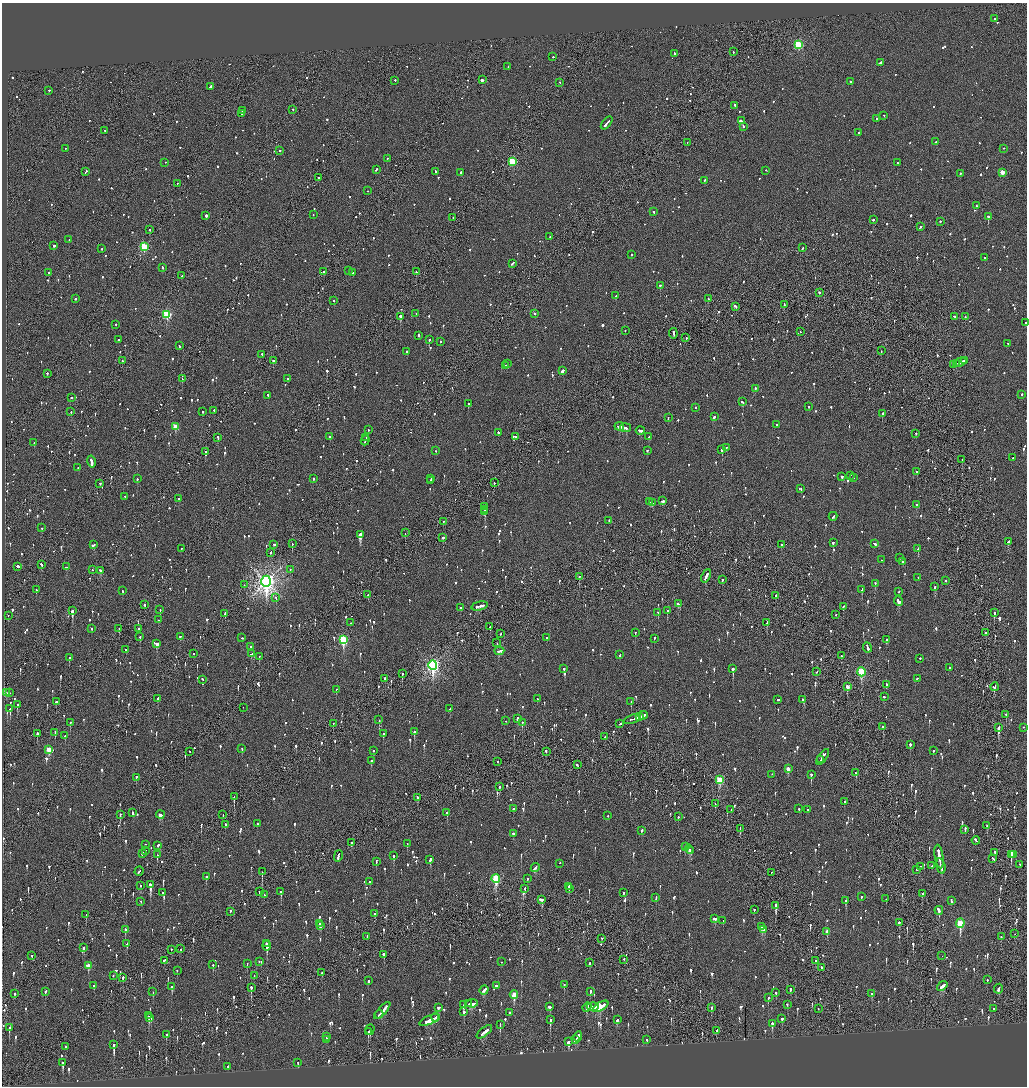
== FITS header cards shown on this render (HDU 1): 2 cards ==
NAXIS1  =                 2050
NAXIS2  =                 2168

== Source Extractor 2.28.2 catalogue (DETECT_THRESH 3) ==
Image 2050 x 2168 px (HDU 1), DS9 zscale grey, zoomed out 1/2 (1 PNG px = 2 x 2 image px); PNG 1029 x 1088 px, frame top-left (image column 2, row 2168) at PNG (2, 3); each listed source drawn as its Kron ellipse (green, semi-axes under 4 px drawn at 4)
Background -0.0824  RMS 0.067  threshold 0.2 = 3 sigma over >= 5 px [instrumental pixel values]
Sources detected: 1764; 57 cannot appear on this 1/2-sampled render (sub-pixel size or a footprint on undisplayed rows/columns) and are neither listed nor drawn; of the other 1707, the 500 brightest by FLUX_AUTO listed and drawn (1207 fainter detections omitted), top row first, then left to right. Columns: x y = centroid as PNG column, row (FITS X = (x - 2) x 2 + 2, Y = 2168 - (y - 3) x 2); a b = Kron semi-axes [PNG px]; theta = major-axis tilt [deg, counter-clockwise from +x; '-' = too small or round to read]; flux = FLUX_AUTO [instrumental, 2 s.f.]
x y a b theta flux
994 19 2 2 - 96
798 45 3 3 - 1200
733 52 2 1 - 65
674 54 2 2 - 120
553 57 2 2 - 69
880 63 3 2 - 160
508 67 2 2 - 74
482 80 2 2 - 4100
395 81 2 2 - 120
850 82 2 2 - 89
560 83 2 2 - 66
211 87 2 2 - 490
49 91 2 1 - 240
735 106 3 2 - 77
293 110 2 1 - 190
242 111 2 2 - 160
242 114 2 2 - 77
884 116 2 1 - 74
877 119 2 2 - 250
741 121 3 2 - 580
607 123 7 2 51 260
743 127 2 2 - 66
104 131 2 2 - 73
859 133 2 1 - 77
935 142 3 2 - 63
687 143 2 1 - 64
65 149 2 1 - 110
1003 149 2 1 - 150
280 151 2 2 - 320
387 159 2 2 - 160
165 162 2 1 - 66
512 162 3 3 - 620
897 163 2 2 - 100
376 170 3 2 - 110
765 171 2 2 - 65
86 172 3 2 - 69
436 172 3 2 - 250
461 173 2 2 - 200
1002 173 3 3 - 230
960 174 2 2 - 77
318 178 2 1 - 100
704 181 3 2 - 120
177 184 2 2 - 63
367 191 2 2 - 83
976 206 2 2 - 80
654 212 2 2 - 82
313 215 2 2 - 130
206 216 2 2 - 420
988 217 2 2 - 880
453 218 2 1 - 73
873 220 2 2 - 270
940 222 2 2 - 97
920 227 3 2 - 110
150 230 2 1 - 360
550 237 2 2 - 67
69 240 2 2 - 120
53 246 2 2 - 390
144 247 3 3 - 860
802 248 2 2 - 68
102 249 2 2 - 140
631 255 2 2 - 77
985 258 2 1 - 72
513 264 4 2 - 130
162 268 2 2 - 210
349 271 2 2 - 110
324 272 2 1 - 64
416 272 2 2 - 120
49 273 2 2 - 90
352 273 2 2 - 64
182 276 3 1 - 110
660 286 2 2 - 200
819 293 2 2 - 150
616 296 3 2 - 120
75 299 2 2 - 100
708 299 3 2 - 140
334 301 2 2 - 67
784 305 2 1 - 95
735 307 3 2 - 110
416 314 2 2 - 110
535 314 2 2 - 72
167 315 3 3 - 1200
400 317 2 2 - 2400
955 317 3 2 - 99
965 317 2 2 - 99
1025 323 2 2 - 130
116 325 2 2 - 65
625 331 2 2 - 120
800 332 2 2 - 71
673 334 5 2 - 250
419 336 3 2 - 93
686 338 2 2 - 76
118 340 2 2 - 170
429 340 2 2 - 230
440 342 2 2 - 220
1008 344 2 2 - 72
179 346 2 2 - 97
881 351 2 2 - 72
407 352 2 2 - 96
262 355 2 1 - 90
122 361 2 1 - 110
273 361 2 2 - 280
965 361 3 2 - 95
960 362 6 2 19 430
507 364 2 2 - 69
956 364 2 1 - 160
953 365 3 2 - 240
506 366 3 2 - 120
562 371 3 2 - 260
47 374 2 2 - 170
182 379 2 1 - 190
287 379 2 2 - 830
755 389 3 2 - 83
1022 395 2 2 - 93
268 396 2 2 - 73
71 398 2 1 - 180
743 402 2 2 - 200
468 404 2 2 - 390
808 407 2 2 - 70
695 408 2 2 - 64
214 411 2 1 - 94
71 412 2 2 - 240
203 412 2 2 - 210
882 414 2 2 - 110
714 417 3 2 - 95
668 418 2 2 - 130
777 425 2 2 - 78
175 427 3 3 - 310
619 427 5 2 - 250
625 428 5 2 - 350
368 430 2 2 - 120
640 431 4 2 - 190
498 433 2 2 - 130
916 434 2 2 - 77
330 437 2 2 - 83
516 437 2 2 - 67
649 437 3 2 - 90
218 438 2 2 - 380
366 438 3 1 - 160
365 441 5 2 - 290
34 443 2 1 - 79
727 448 2 2 - 86
722 450 3 2 - 450
436 451 2 2 - 71
647 451 2 2 - 110
205 452 2 2 - 120
1013 458 3 2 - 89
962 460 2 2 - 95
91 462 6 2 -77 270
78 468 2 2 - 79
917 472 2 2 - 81
850 476 2 2 - 110
842 477 3 2 - 110
853 478 2 2 - 130
137 479 2 2 - 160
313 479 2 2 - 90
430 479 3 1 - 81
430 481 2 2 - 94
494 483 2 2 - 100
100 484 2 2 - 190
800 489 3 2 - 69
125 497 2 2 - 110
179 499 2 2 - 99
662 501 3 2 - 140
649 502 3 2 - 71
653 503 2 1 - 150
916 505 2 2 - 150
485 507 3 2 - 1500
485 510 3 2 - 1100
485 512 3 2 - 1300
833 517 4 2 - 270
609 521 2 2 - 140
443 522 2 1 - 72
42 528 2 2 - 69
405 533 2 1 - 150
360 535 2 2 - 6400
443 538 2 2 - 220
1009 542 4 2 - 160
833 543 2 2 - 190
292 544 2 1 - 150
875 544 3 2 - 130
93 545 3 2 - 100
274 545 3 2 - 100
781 545 2 2 - 73
181 549 2 1 - 91
918 549 3 2 - 320
270 553 2 2 - 92
899 558 2 2 - 74
881 560 2 2 - 72
903 562 2 2 - 210
41 565 2 2 - 87
18 567 3 2 - 240
66 567 3 2 - 83
92 570 2 1 - 72
290 570 2 2 - 64
100 571 3 2 - 120
706 576 7 2 67 320
579 577 2 2 - 120
918 578 2 2 - 88
722 580 2 2 - 270
946 581 2 2 - 95
266 582 6 4 90 9100
875 584 2 2 - 88
244 585 2 1 - 97
935 587 2 2 - 330
36 590 2 2 - 64
862 590 3 2 - 190
122 591 2 2 - 110
899 592 2 2 - 67
368 595 2 2 - 66
775 596 2 2 - 240
276 598 2 1 - 220
898 601 5 2 - 330
679 604 3 2 - 250
145 605 2 2 - 110
479 606 8 2 13 410
843 607 2 2 - 88
460 608 2 2 - 87
160 610 2 2 - 75
72 611 3 2 - 1100
667 611 2 2 - 130
658 613 2 1 - 170
994 613 2 2 - 240
225 614 3 1 - 120
836 615 2 2 - 74
8 616 2 1 - 66
158 620 2 2 - 64
351 623 2 1 - 88
767 623 3 2 - 150
490 627 3 1 - 82
91 629 2 2 - 71
119 629 2 2 - 140
138 629 2 2 - 83
635 633 2 2 - 88
985 633 2 2 - 120
501 634 2 1 - 69
140 637 3 2 - 86
180 637 2 2 - 99
242 638 2 2 - 74
547 638 2 2 - 69
654 639 2 2 - 93
343 640 4 3 - 1300
886 640 3 2 - 75
497 643 2 1 - 81
157 644 3 2 - 450
251 647 2 2 - 83
867 648 5 2 - 230
126 650 2 2 - 100
499 651 5 2 - 190
193 654 2 2 - 68
251 654 3 2 - 130
620 655 3 2 - 120
841 656 2 2 - 73
259 657 2 1 - 74
69 658 2 2 - 91
920 659 2 2 - 84
433 665 5 4 - 3900
949 668 2 2 - 470
564 669 2 2 - 400
733 669 3 2 - 590
817 672 2 1 - 74
861 672 4 3 - 950
402 674 2 2 - 270
385 679 3 2 - 74
917 679 2 2 - 69
202 680 2 2 - 140
887 685 2 2 - 110
847 687 3 2 - 140
994 687 4 2 - 140
336 690 2 2 - 360
6 693 3 2 - 200
9 693 2 2 - 77
884 697 2 2 - 110
158 699 2 2 - 250
537 699 2 2 - 140
778 700 2 2 - 250
803 700 3 2 - 68
56 702 2 2 - 360
631 702 2 2 - 99
17 705 2 2 - 140
243 708 2 1 - 67
10 709 2 2 - 610
450 709 3 2 - 150
1006 715 2 2 - 250
643 716 4 2 - 280
639 717 3 2 - 170
517 719 4 2 - 110
632 719 9 2 20 460
379 720 2 1 - 190
506 721 2 2 - 77
70 723 2 2 - 240
522 723 2 2 - 140
333 724 2 1 - 72
620 724 3 2 - 150
883 727 2 2 - 130
998 728 4 2 - 590
1023 728 2 1 - 69
414 732 3 2 - 210
55 733 3 2 - 180
37 734 3 2 - 600
383 734 2 2 - 90
65 736 2 2 - 99
605 737 3 2 - 110
910 745 2 2 - 370
242 749 2 2 - 65
49 750 3 3 - 340
374 751 2 2 - 110
933 751 2 2 - 88
190 752 2 2 - 70
546 752 3 2 - 77
823 757 9 2 54 680
821 760 4 1 - 220
371 761 2 2 - 73
497 762 2 2 - 68
577 765 3 2 - 120
788 769 3 2 - 150
856 773 3 2 - 130
772 775 2 2 - 74
811 775 3 2 - 430
136 778 3 2 - 130
719 780 4 3 - 770
499 787 2 2 - 95
234 797 2 1 - 300
417 798 3 2 - 110
844 802 2 2 - 82
715 804 2 2 - 100
513 809 2 2 - 67
799 809 2 2 - 83
731 810 2 2 - 190
808 810 3 2 - 86
133 813 3 1 - 150
447 813 2 2 - 340
120 815 2 2 - 140
160 815 4 2 - 220
223 815 2 2 - 82
608 816 2 1 - 120
678 817 2 2 - 69
257 824 2 2 - 100
225 825 3 2 - 160
987 826 2 1 - 250
740 829 3 1 - 81
965 830 4 2 - 170
642 831 3 2 - 75
514 834 3 2 - 110
976 841 4 2 - 210
351 843 3 2 - 72
407 844 3 2 - 70
145 845 2 2 - 68
158 846 3 2 - 130
686 847 3 2 - 81
689 849 4 2 - 210
145 851 2 1 - 67
691 851 3 2 - 88
995 853 4 1 - 140
142 854 3 2 - 330
157 855 2 1 - 120
1011 855 4 2 - 500
1013 855 2 2 - 120
338 856 6 2 75 230
394 856 3 2 - 200
939 857 12 2 -81 650
993 859 4 2 - 100
430 860 3 2 - 140
376 862 3 2 - 73
560 864 2 2 - 120
1020 865 3 2 - 130
932 866 2 2 - 69
941 866 8 2 -76 520
920 867 2 2 - 73
535 868 5 2 - 160
917 870 2 2 - 320
139 872 5 2 - 180
262 872 2 1 - 170
771 873 2 2 - 73
206 877 2 2 - 180
496 879 4 3 - 1100
528 879 2 2 - 81
370 882 2 2 - 85
150 885 4 2 - 1000
141 886 2 1 - 110
569 887 3 2 - 94
525 889 2 2 - 65
569 889 2 1 - 78
259 892 2 1 - 110
281 892 3 2 - 210
163 893 2 2 - 120
623 893 2 2 - 74
922 894 3 2 - 140
264 895 2 2 - 64
861 897 2 2 - 71
656 898 3 2 - 80
886 899 2 2 - 70
542 900 3 2 - 490
846 901 3 2 - 210
952 901 2 2 - 75
141 902 2 2 - 68
776 906 3 2 - 1100
754 910 2 2 - 180
939 911 4 2 - 290
230 912 3 1 - 230
375 914 3 2 - 150
86 915 2 2 - 180
715 919 3 3 - 93
723 921 2 2 - 69
899 923 2 2 - 97
319 924 2 2 - 71
960 924 4 3 - 1000
321 926 3 2 - 66
761 927 4 2 - 170
125 930 2 2 - 280
764 930 3 3 - 180
827 932 4 2 - 95
1015 934 2 1 - 95
367 937 2 2 - 79
1001 937 2 1 - 68
602 939 2 1 - 290
127 944 4 2 - 120
266 944 3 2 - 260
267 946 4 2 - 360
84 948 2 2 - 130
181 949 2 2 - 210
171 950 2 2 - 68
384 955 2 2 - 640
32 956 2 2 - 98
942 956 2 2 - 190
624 960 2 1 - 170
164 961 3 2 - 220
816 961 2 2 - 140
260 962 3 2 - 73
501 962 2 1 - 73
590 963 2 2 - 270
247 964 2 1 - 130
213 965 3 2 - 78
88 966 3 3 - 220
822 968 2 1 - 99
177 971 2 2 - 69
322 973 2 1 - 85
113 976 2 2 - 71
254 976 2 1 - 76
123 978 3 2 - 160
987 980 2 2 - 72
368 981 2 2 - 130
564 985 3 2 - 79
94 986 3 2 - 150
496 986 2 2 - 310
942 986 6 3 40 230
172 987 3 2 - 140
251 988 3 2 - 140
999 989 5 2 - 150
790 990 3 2 - 190
484 991 5 2 - 170
45 992 2 2 - 100
153 992 2 1 - 65
590 992 3 2 - 160
776 993 2 2 - 63
14 994 2 1 - 300
872 994 3 2 - 82
514 995 4 3 - 350
768 998 3 2 - 120
469 1004 2 1 - 70
472 1004 6 3 9 260
463 1005 3 2 - 200
787 1005 2 2 - 110
550 1007 3 2 - 170
593 1007 6 2 -2 220
601 1007 8 3 31 720
438 1008 3 3 - 100
587 1008 5 2 - 180
711 1008 3 2 - 100
818 1009 2 1 - 70
993 1009 2 2 - 87
382 1011 11 2 48 400
464 1012 2 2 - 200
510 1013 3 2 - 80
379 1015 4 2 - 160
148 1016 2 2 - 94
149 1018 4 3 - 240
435 1018 4 1 - 190
782 1019 2 2 - 150
430 1020 11 3 23 470
550 1020 3 2 - 410
617 1020 3 3 - 97
772 1024 3 2 - 310
500 1025 2 2 - 76
9 1028 3 2 - 170
370 1030 5 2 - 130
716 1031 3 2 - 100
368 1032 2 2 - 100
484 1032 9 2 38 470
166 1035 2 2 - 86
326 1037 2 2 - 110
578 1037 5 2 - 240
326 1040 2 2 - 170
575 1040 4 2 - 190
646 1040 3 2 - 70
568 1042 4 2 - 230
114 1045 4 2 - 1200
66 1047 3 2 - 77
63 1063 3 2 - 490
298 1063 3 2 - 110
228 1067 2 2 - 65
At the frame edge (FLAGS 8, measured only in part): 1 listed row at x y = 1025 323
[1207 fainter detections neither listed nor drawn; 57 sub-pixel or undisplayed-footprint detections neither listed nor drawn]